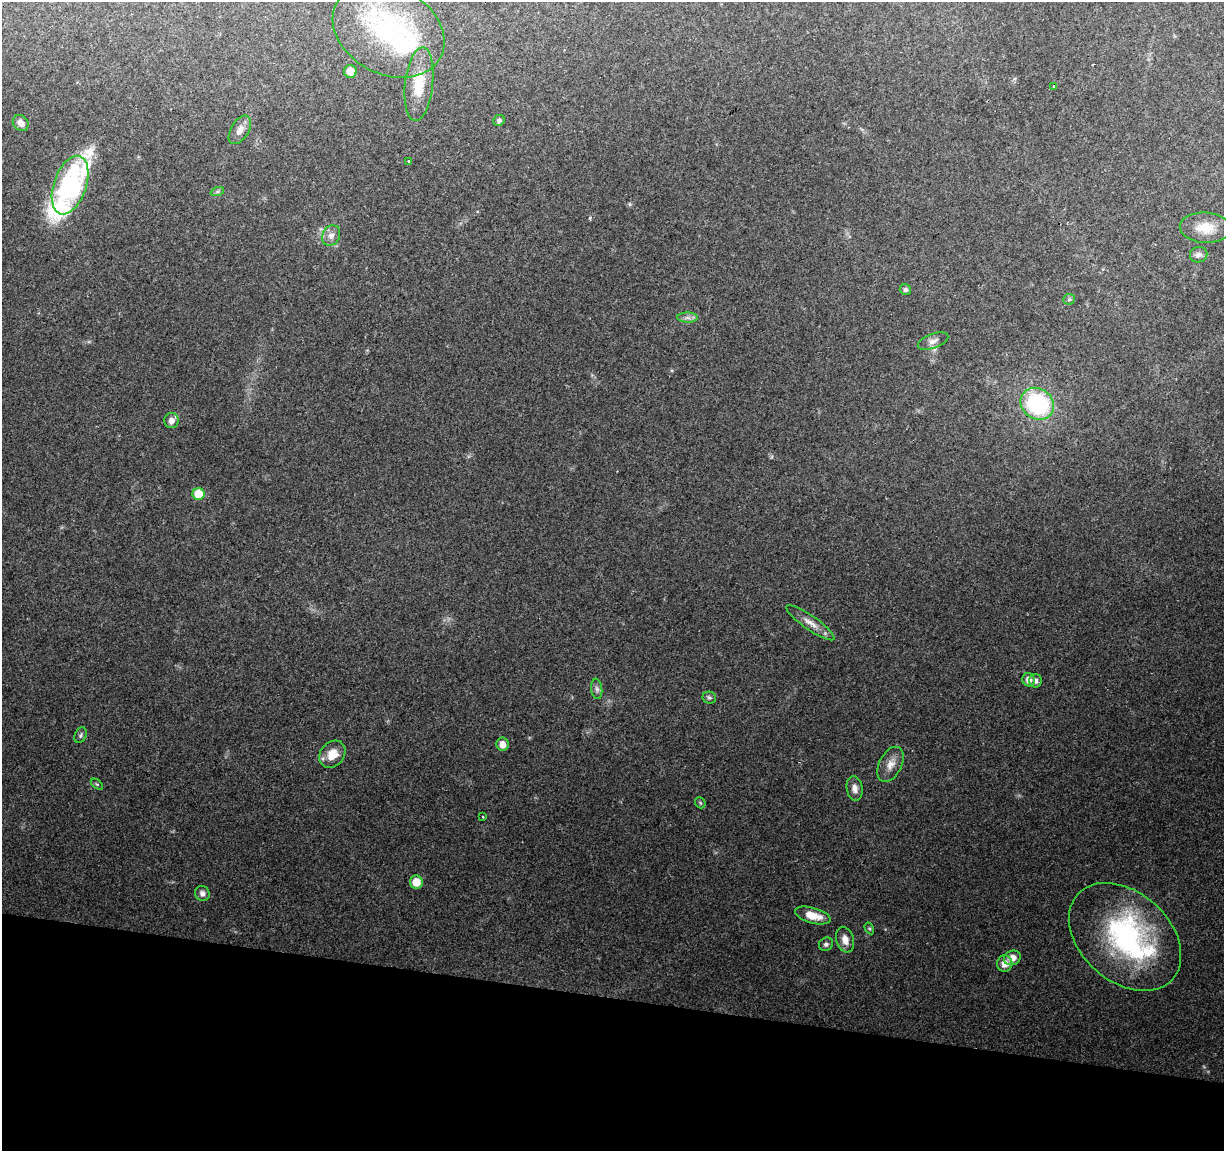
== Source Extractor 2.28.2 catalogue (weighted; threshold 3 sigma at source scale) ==
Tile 15 of 4 x 4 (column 3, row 4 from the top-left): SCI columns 2447-3668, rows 229-1377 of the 4899 x 5108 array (HDU 1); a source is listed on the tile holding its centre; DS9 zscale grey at full resolution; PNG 1226 x 1153 px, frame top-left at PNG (2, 2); each listed source drawn as its Kron ellipse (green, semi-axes under 4 px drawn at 4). Shown black and unused: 13% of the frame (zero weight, under 2 of 3 exposures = <1% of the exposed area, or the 3 px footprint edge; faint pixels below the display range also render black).
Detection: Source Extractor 2.28.2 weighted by HDU 2 'WHT'; one run over the whole footprint, this tile lists its part. Background 0.0968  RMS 0.0061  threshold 0.0276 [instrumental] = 3 sigma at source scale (4.5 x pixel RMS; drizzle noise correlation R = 1.50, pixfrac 1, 0.0396/0.0396 arcsec/px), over >= 5 px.
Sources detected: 47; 5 inside a brighter listed object's ellipse — not listed separately; the other 42 listed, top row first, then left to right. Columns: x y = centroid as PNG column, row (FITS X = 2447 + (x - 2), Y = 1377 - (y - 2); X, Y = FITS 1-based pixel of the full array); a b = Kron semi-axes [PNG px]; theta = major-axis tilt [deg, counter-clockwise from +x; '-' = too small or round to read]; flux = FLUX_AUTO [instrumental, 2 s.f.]
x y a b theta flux
389 31 59 43 -27 86
350 71 6 6 - 6.4
419 84 37 14 84 18
1054 86 3 2 - 0.38
499 120 6 5 - 1.5
21 123 9 7 -50 4.2
240 130 16 9 59 4.7
409 161 4 2 - 0.64
70 185 30 16 71 89
217 192 7 4 19 1.1
1205 228 25 15 -3 13
331 236 11 8 62 3.6
1199 255 9 7 20 2.7
905 290 6 5 - 1.3
1069 299 6 5 - 1
688 318 10 5 0 2.4
933 341 16 7 20 3.5
1037 404 17 15 -37 65
171 421 7 7 - 3.8
199 494 6 6 - 16
810 623 29 7 -35 6.1
1029 680 7 6 - 4.2
1035 681 7 6 - 2.1
597 689 10 5 -82 2
709 698 7 6 - 1.3
81 735 8 5 64 1.4
502 744 6 6 - 5.1
332 754 14 12 50 9.3
890 764 19 11 62 6.4
97 784 7 4 -37 0.82
855 788 12 8 -81 4
700 803 6 4 -47 0.8
483 817 3 2 - 0.52
416 882 6 6 - 9.2
202 893 8 7 - 2.4
813 915 18 8 -15 10
869 928 6 4 -58 0.78
1125 937 64 44 -42 120
845 940 13 8 -74 5.6
826 944 7 6 - 1.5
1012 958 8 7 - 4.8
1005 963 8 7 - 5.6